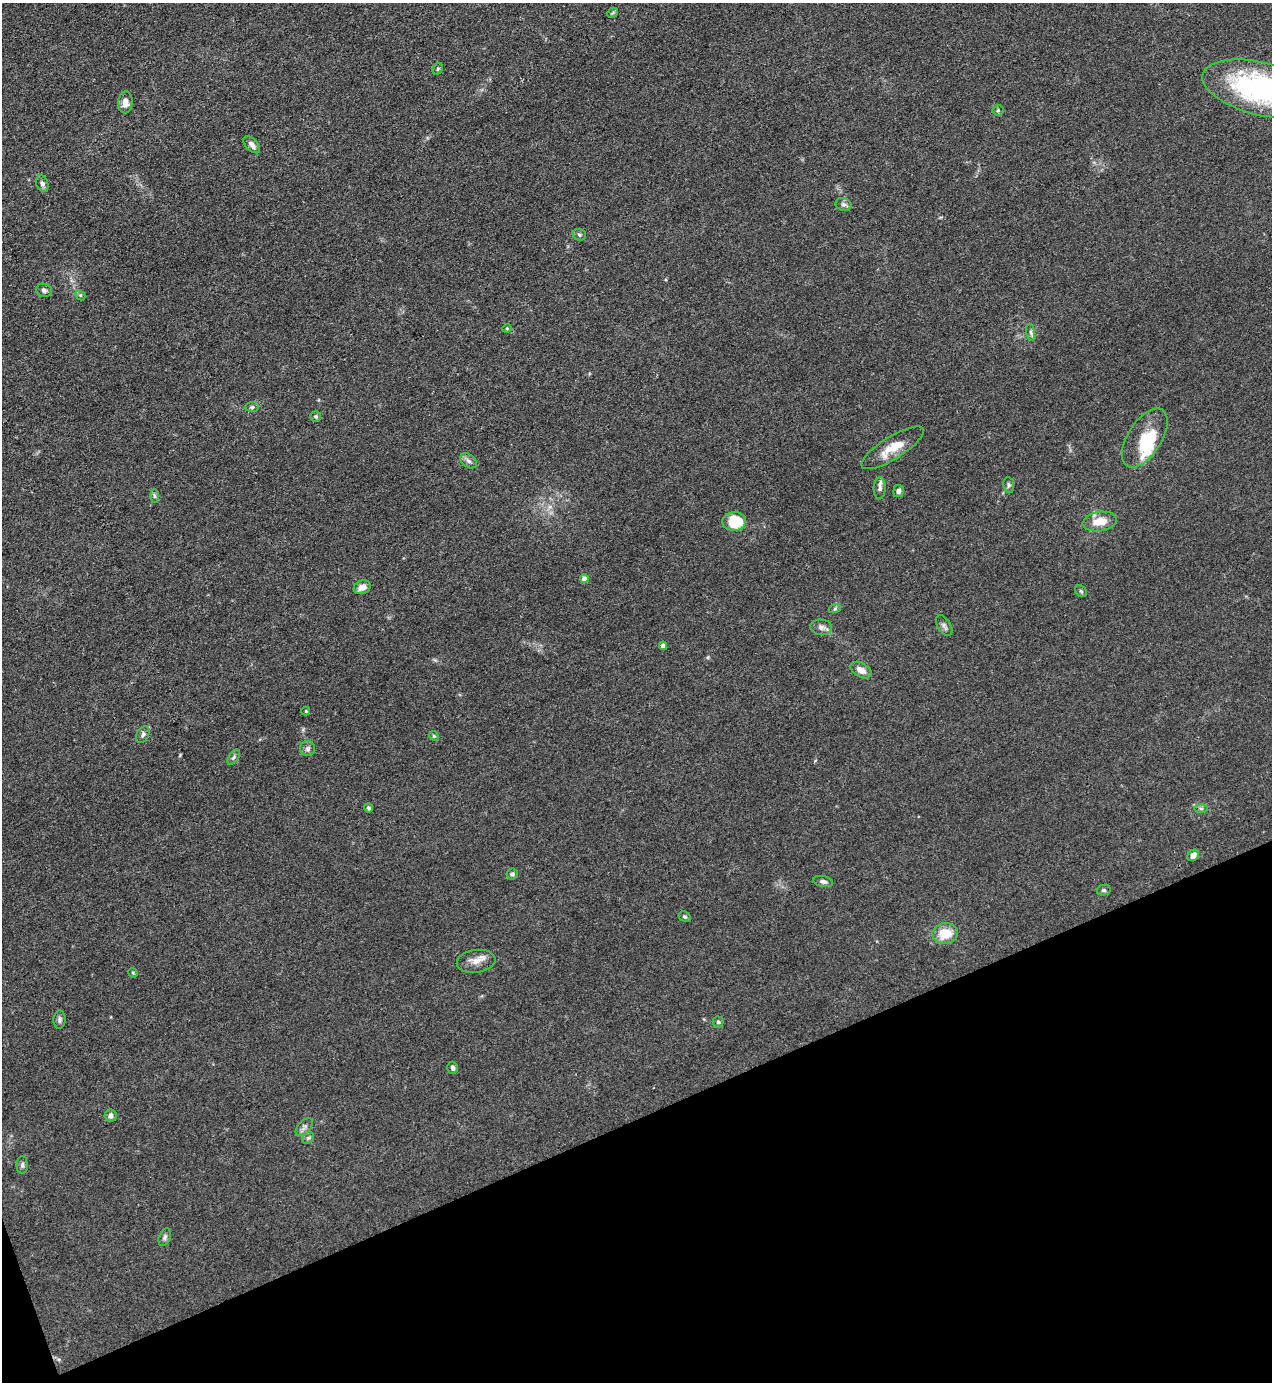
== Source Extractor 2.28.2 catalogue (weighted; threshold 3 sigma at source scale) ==
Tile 14 of 4 x 4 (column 2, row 4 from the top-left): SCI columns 1552-2821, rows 2-1381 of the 5510 x 5523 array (HDU 1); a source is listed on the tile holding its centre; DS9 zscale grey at full resolution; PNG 1274 x 1384 px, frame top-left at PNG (2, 3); each listed source drawn as its Kron ellipse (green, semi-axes under 4 px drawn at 4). Shown black and unused: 19% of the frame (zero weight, under 3 of 4 exposures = <1% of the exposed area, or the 3 px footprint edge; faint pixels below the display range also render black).
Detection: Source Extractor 2.28.2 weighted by HDU 2 'WHT'; one run over the whole footprint, this tile lists its part. Background 0.0432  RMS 0.0049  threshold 0.0221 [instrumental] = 3 sigma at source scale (4.5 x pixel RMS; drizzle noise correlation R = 1.50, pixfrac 1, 0.05/0.05 arcsec/px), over >= 5 px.
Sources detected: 58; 1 inside a brighter object's white glare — neither listed nor drawn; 2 inside a brighter listed object's ellipse — not listed separately; the other 55 listed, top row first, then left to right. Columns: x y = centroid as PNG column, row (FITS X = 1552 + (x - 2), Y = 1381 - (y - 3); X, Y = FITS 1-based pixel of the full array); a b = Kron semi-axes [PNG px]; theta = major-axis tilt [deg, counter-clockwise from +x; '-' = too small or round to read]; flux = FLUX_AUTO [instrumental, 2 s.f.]
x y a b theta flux
612 13 6 4 44 0.66
438 69 6 4 60 0.67
1261 89 61 26 -14 92
125 102 11 7 86 3.4
998 110 5 5 - 0.75
252 145 10 6 -46 2.3
42 183 8 6 -71 1.4
844 204 8 6 -21 1.4
579 235 7 6 - 0.99
44 290 8 6 -18 1.3
80 295 6 4 -44 0.67
507 328 4 4 - 0.52
1031 332 9 4 -81 1.1
252 407 7 5 2 0.9
316 417 5 5 - 0.97
1145 438 33 17 58 16
893 448 36 11 32 9.7
469 461 9 6 -40 1.8
1009 485 8 5 -81 1
880 488 11 6 89 1.5
898 491 6 5 - 1.8
154 496 7 4 -88 0.83
734 521 12 9 4 17
1100 521 17 9 10 7.5
584 579 4 4 - 4.4
362 587 9 6 19 3.5
1081 591 6 5 - 0.8
835 608 6 4 20 0.64
944 626 11 6 -57 1.5
821 627 11 8 -6 2
663 646 4 4 - 2.6
861 670 11 7 -31 3.7
306 711 4 4 - 0.48
143 734 9 6 61 1.3
434 736 5 4 - 0.66
308 749 7 7 - 1.5
234 757 9 4 56 1
369 808 4 4 - 0.85
1201 808 6 4 -1 0.82
1193 855 6 5 - 3.2
512 874 6 5 - 0.99
823 882 10 5 -11 1.5
1104 890 7 5 13 0.88
685 917 6 5 - 0.82
945 933 13 10 7 9.7
476 961 19 11 8 4.8
133 973 5 4 - 0.52
60 1020 9 6 87 1.3
718 1022 5 5 - 0.78
453 1068 6 5 - 1.6
111 1115 6 6 - 1.9
304 1127 11 6 48 1.8
308 1138 6 5 - 0.94
22 1165 9 5 88 1.2
165 1237 9 5 68 1.3
Isophote crosses this tile's border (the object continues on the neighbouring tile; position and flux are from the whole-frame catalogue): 1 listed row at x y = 1261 89